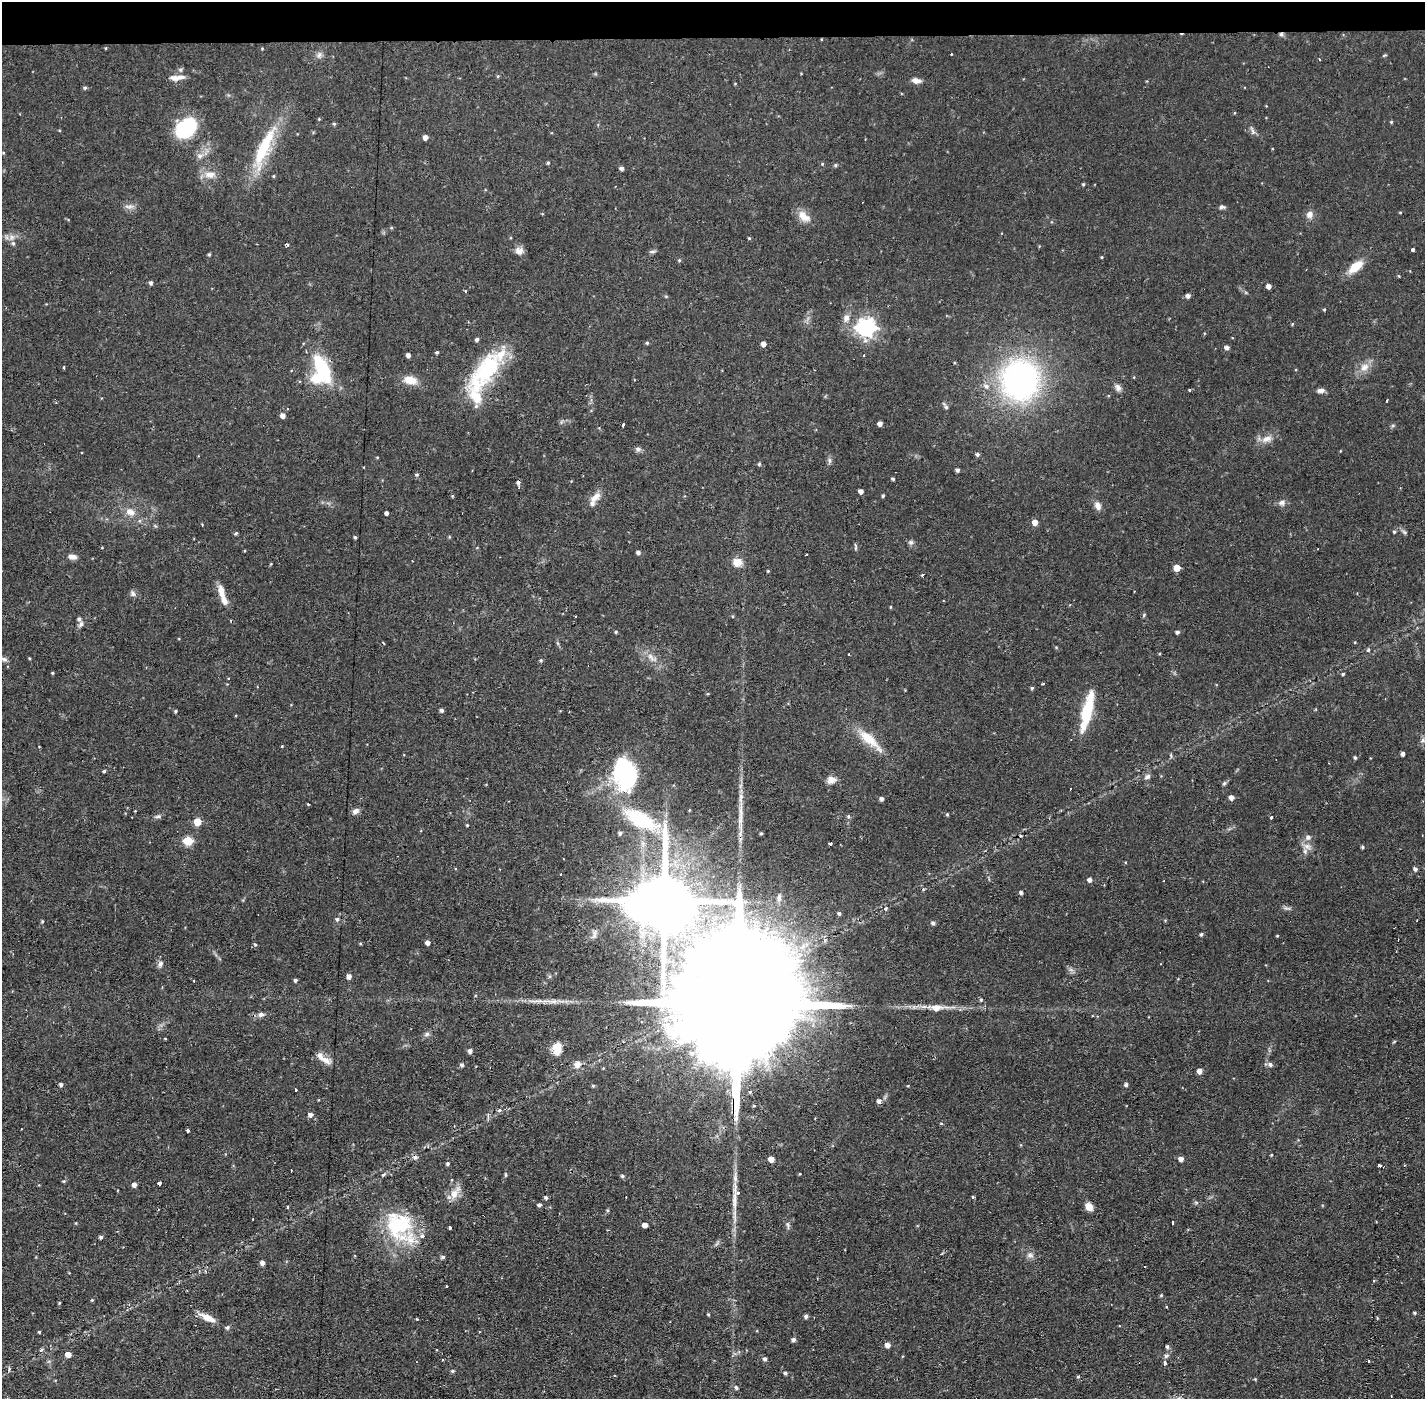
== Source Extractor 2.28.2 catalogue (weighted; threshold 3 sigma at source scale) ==
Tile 2 of 3 x 3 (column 2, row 1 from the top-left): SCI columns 1423-2845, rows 2849-4245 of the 4267 x 4299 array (HDU 1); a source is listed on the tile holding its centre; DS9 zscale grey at full resolution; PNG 1427 x 1401 px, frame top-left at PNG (2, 2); no overlay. Shown black and unused: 3% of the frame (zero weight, under 2 of 3 exposures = <1% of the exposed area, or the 3 px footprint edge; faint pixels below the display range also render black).
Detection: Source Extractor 2.28.2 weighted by HDU 2 'WHT'; one run over the whole footprint, this tile lists its part. Background 0.0567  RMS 0.0058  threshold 0.0261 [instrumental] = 3 sigma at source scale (4.5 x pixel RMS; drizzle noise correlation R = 1.50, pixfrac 1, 0.05/0.05 arcsec/px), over >= 5 px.
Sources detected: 272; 1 too faint to see at this stretch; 3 inside a brighter object's white glare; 14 cosmic-ray / hot-pixel residue — not listed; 10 inside a brighter listed object's ellipse — not listed separately; the other 244 listed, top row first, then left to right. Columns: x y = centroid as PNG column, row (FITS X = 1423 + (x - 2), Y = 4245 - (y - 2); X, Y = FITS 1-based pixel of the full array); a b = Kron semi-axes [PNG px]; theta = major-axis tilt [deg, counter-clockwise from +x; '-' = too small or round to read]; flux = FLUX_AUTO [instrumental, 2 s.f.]
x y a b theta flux
1281 34 5 5 - 1.2
951 54 3 2 - 0.6
319 55 9 6 80 1.8
1319 59 3 2 - 0.66
498 76 5 4 - 0.59
179 77 16 6 7 4.1
916 81 11 6 -9 3.1
85 88 5 4 - 0.99
319 119 4 4 - 0.48
1391 122 4 4 - 0.64
334 124 4 4 - 0.85
186 128 22 15 42 35
1252 130 14 3 -61 1.7
425 137 4 4 - 2.9
264 148 57 13 68 33
200 156 10 6 11 2.4
548 163 4 3 - 0.79
822 164 4 3 - 0.52
835 165 5 4 - 0.9
622 168 4 4 - 2
210 175 16 9 2 5.6
274 176 5 3 - 0.52
1083 184 4 3 - 0.7
129 206 14 5 2 2.3
1222 207 7 5 -3 1.4
1310 215 9 8 - 3.1
804 216 19 10 -41 6.2
6 237 7 4 -71 1.2
749 238 4 4 - 0.61
13 243 6 5 - 1.3
287 245 4 3 - 0.95
1412 250 3 3 - 4.7
519 251 11 9 -20 3.3
652 252 9 3 11 1.1
209 254 4 3 - 0.81
1101 257 4 3 - 0.48
679 260 5 4 - 0.78
1356 267 14 7 41 13
1399 276 5 3 - 0.5
151 283 4 4 - 1.6
1269 286 4 4 - 3
1188 296 5 4 - 2.2
1324 310 4 3 - 0.61
846 318 10 9 - 3.3
1292 324 5 3 - 0.49
866 328 8 7 - 230
477 340 4 4 - 1.3
647 343 4 4 - 0.78
763 344 4 4 - 3.1
1227 347 4 4 - 2.2
437 352 4 3 - 0.89
408 355 4 4 - 2.1
864 356 3 2 - 0.79
64 367 3 2 - 0.79
1364 367 13 10 29 5.3
322 369 30 13 -65 39
487 369 56 22 52 54
410 380 16 9 -11 7.8
1020 380 33 32 - 170
986 386 8 7 - 2.6
1118 388 10 7 -51 2.5
1321 391 10 6 7 2.2
1387 401 3 3 - 1.1
946 407 9 4 -59 1.2
282 416 5 5 - 2.9
880 424 4 4 - 2.7
623 425 3 2 - 1.7
1267 439 16 9 19 4.9
638 449 8 6 -11 1.6
977 454 4 4 - 1.4
377 457 4 3 - 0.44
829 460 9 4 -89 1.3
759 464 4 4 - 0.85
957 470 4 4 - 1.5
417 475 5 5 - 0.89
893 479 3 3 - 1
518 482 4 4 - 1.8
861 491 4 4 - 2.3
883 496 4 3 - 0.83
595 497 17 8 43 4.9
1282 502 9 7 18 2.3
1098 506 10 8 -67 3.4
130 512 13 9 -13 4.9
386 513 4 3 - 1.6
1035 522 5 5 - 4.5
1394 532 4 4 - 0.69
1404 532 7 4 -45 1.1
236 533 4 3 - 0.91
355 537 3 3 - 0.82
911 542 7 6 - 1.4
638 552 4 4 - 1.8
72 557 11 6 -10 2.8
737 562 12 10 1 5.4
1177 568 5 5 - 8.7
768 571 3 3 - 0.53
922 574 3 3 - 3.2
221 592 17 8 -77 6.4
133 594 8 5 -71 1.6
890 607 4 3 - 0.51
1144 615 6 3 72 0.68
81 624 9 6 64 1.8
616 632 4 3 - 0.73
1177 632 4 4 - 1.1
1355 642 4 3 - 0.41
1056 647 5 3 - 0.56
1368 650 5 5 - 0.89
849 654 3 2 - 0.87
651 657 19 6 -39 4.7
29 658 4 3 - 0.56
541 660 4 4 - 0.81
52 673 3 3 - 0.61
1343 674 4 3 - 0.78
1032 688 4 4 - 0.87
441 710 4 4 - 1.4
176 711 4 3 - 0.82
1087 712 37 9 77 28
869 739 32 10 -42 15
1423 740 6 6 - 1.6
282 746 4 3 - 0.45
1403 754 4 3 - 1.7
1355 758 4 3 - 0.94
104 771 3 3 - 0.79
625 773 28 22 -80 75
1147 777 8 6 19 1.9
830 780 11 8 81 3.4
1224 783 6 5 - 0.96
1070 789 2 2 - 0.49
1231 797 4 4 - 3.1
881 799 4 4 - 1.7
308 804 3 2 - 0.57
355 811 9 6 27 2.5
947 814 4 4 - 0.63
158 816 9 4 1 1.3
848 816 6 4 70 0.92
1271 818 5 3 - 0.63
641 819 45 19 -29 44
197 822 5 5 - 10
467 825 4 3 - 0.57
620 833 5 4 - 1.3
1308 837 8 6 26 2
188 841 5 5 - 23
830 843 3 3 - 4.8
1307 846 12 8 -32 3.7
1362 847 4 4 - 0.84
1415 869 5 4 - 1.6
561 874 3 2 - 0.45
1089 880 5 5 - 2
1021 893 4 4 - 1.3
664 900 18 12 -89 4600
886 908 5 4 - 0.73
1287 908 12 3 -7 1.2
839 913 4 4 - 1.2
337 919 5 5 - 1.2
42 921 4 3 - 0.72
933 923 4 4 - 1.5
594 933 13 6 84 2.2
1201 934 4 4 - 1
1277 936 4 3 - 0.49
427 943 4 4 - 2.4
255 945 5 3 - 0.73
160 964 9 6 65 1.9
349 976 5 4 - 2.9
295 980 4 3 - 1.2
663 992 12 8 52 4.3
981 1000 5 4 - 0.93
549 1001 25 5 -6 5.8
936 1008 13 7 -1 6.7
738 1011 110 23 87 54000
261 1015 8 6 14 2.1
1092 1016 3 2 - 0.46
427 1034 8 6 16 1.5
557 1048 13 10 85 8
470 1051 4 4 - 2.1
691 1053 8 7 - 2.1
325 1060 17 8 -27 4.7
577 1064 10 9 - 3.7
1270 1064 6 5 - 1.7
462 1065 5 4 - 1.4
1199 1071 5 4 - 3.4
61 1084 4 4 - 1.4
1126 1085 4 4 - 1.4
593 1086 5 4 - 0.65
296 1090 3 2 - 0.7
879 1101 6 5 - 1.8
499 1110 6 5 - 1.2
310 1115 5 5 - 2.3
941 1124 3 3 - 0.89
187 1131 4 3 - 1.9
1271 1155 3 3 - 0.55
771 1159 5 4 - 5.6
1181 1159 5 5 - 2.7
447 1163 4 4 - 0.97
1379 1165 4 3 - 1.4
291 1171 3 2 - 1.1
383 1174 5 3 - 0.75
505 1175 6 4 86 0.82
622 1176 5 4 - 1
452 1180 3 3 - 0.8
64 1181 5 4 - 0.64
159 1183 3 3 - 4.6
134 1185 5 5 - 2.3
455 1193 21 9 55 6
972 1197 4 3 - 0.82
546 1198 5 4 - 1.2
734 1201 32 6 -89 8.1
1196 1202 6 4 -1 0.85
539 1205 4 3 - 1.3
1089 1206 9 7 -55 4.8
288 1207 3 3 - 1.3
607 1210 5 4 - 0.68
1172 1223 4 3 - 1.9
399 1225 37 32 -58 46
645 1225 4 4 - 3.7
449 1228 4 3 - 1.7
101 1237 4 4 - 1.2
1030 1255 9 6 -10 2.1
443 1257 5 4 - 1.2
262 1263 5 4 - 2.1
1161 1295 4 4 - 0.6
92 1300 4 3 - 0.61
59 1303 4 3 - 0.48
1166 1306 3 3 - 0.84
1415 1313 3 3 - 0.79
708 1314 4 3 - 0.68
806 1316 4 4 - 1.6
208 1318 20 7 -25 6.7
417 1319 2 2 - 0.77
227 1327 6 5 - 1.4
39 1332 3 3 - 0.63
793 1340 5 4 - 1.7
887 1345 5 4 - 3.6
1167 1346 5 5 - 1.1
41 1350 5 4 - 0.84
68 1354 4 4 - 5.4
442 1359 3 2 - 0.85
765 1359 5 4 - 1.6
1368 1361 3 3 - 1.5
1164 1362 4 3 - 9.6
452 1371 5 4 - 0.93
785 1373 4 4 - 1.2
1078 1377 4 4 - 0.65
1255 1379 4 4 - 0.49
736 1388 6 5 - 1.2
1391 1396 2 2 - 0.51
Overlapping masked pixels (flux is a lower limit): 4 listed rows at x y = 1281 34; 322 369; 518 482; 738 1011